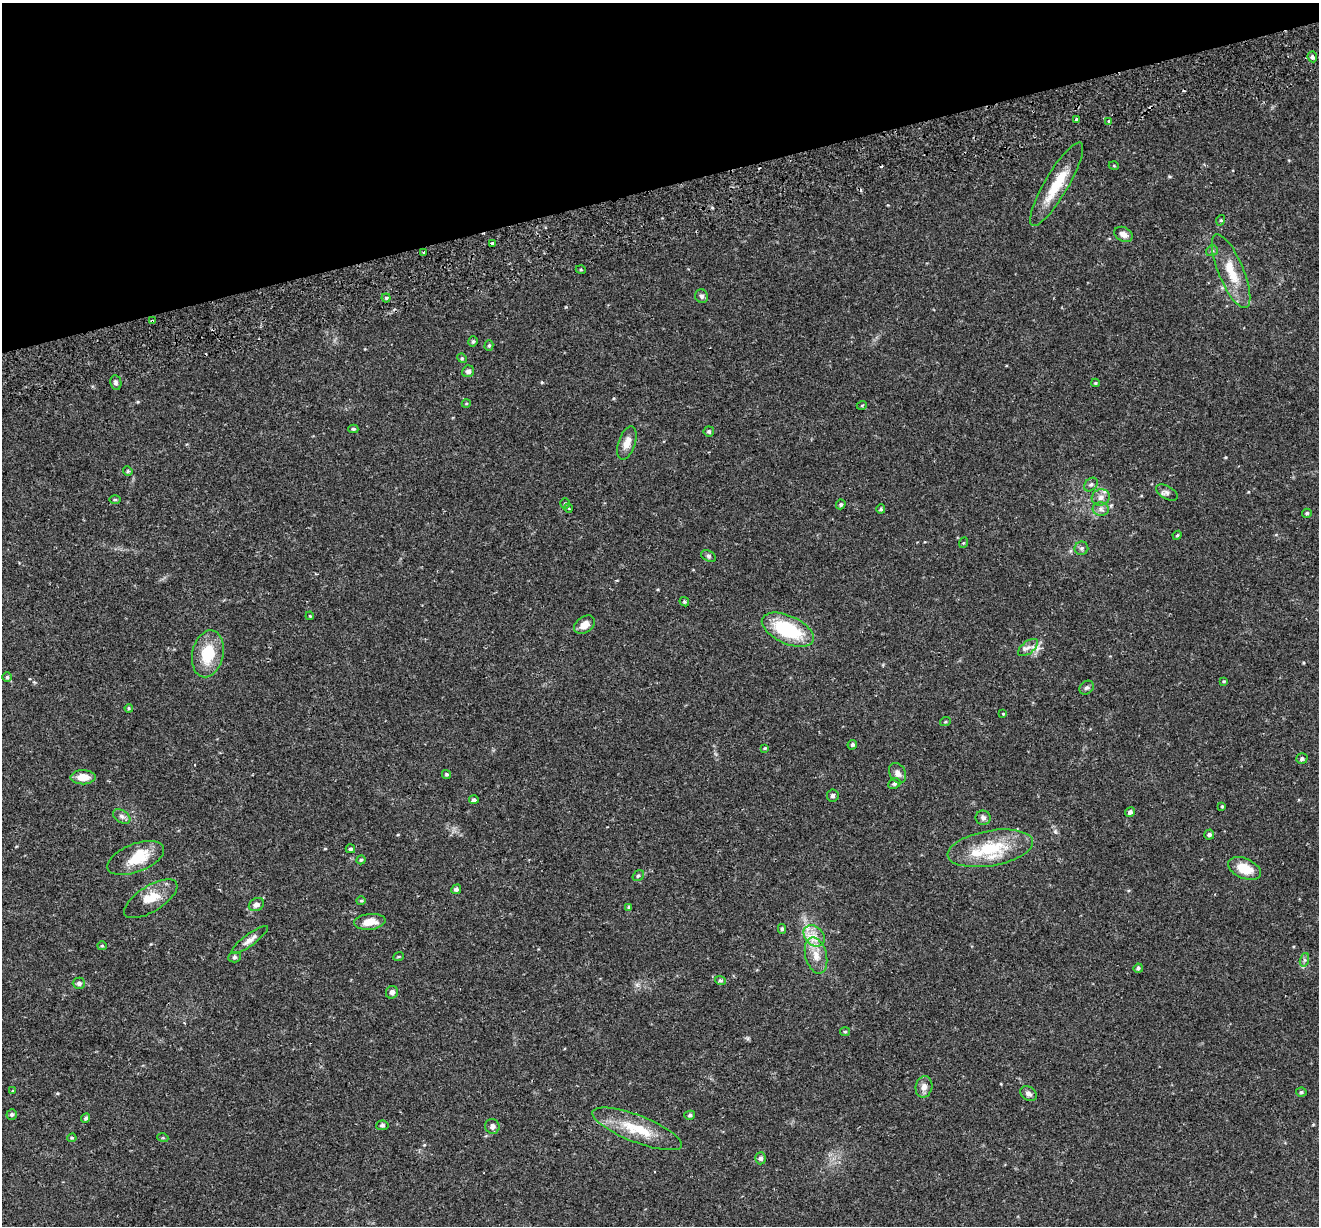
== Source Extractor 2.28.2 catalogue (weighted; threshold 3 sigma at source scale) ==
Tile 3 of 4 x 4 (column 3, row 1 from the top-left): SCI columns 2692-4008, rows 3857-5080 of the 5379 x 5211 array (HDU 1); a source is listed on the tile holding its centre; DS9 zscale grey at full resolution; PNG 1321 x 1228 px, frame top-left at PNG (2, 3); each listed source drawn as its Kron ellipse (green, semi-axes under 4 px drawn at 4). Shown black and unused: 15% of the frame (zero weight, under 2 of 3 exposures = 5% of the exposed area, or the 3 px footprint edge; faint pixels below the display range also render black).
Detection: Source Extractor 2.28.2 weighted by HDU 2 'WHT'; one run over the whole footprint, this tile lists its part. Background 0.0486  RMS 0.0036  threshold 0.0161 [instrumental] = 3 sigma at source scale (4.5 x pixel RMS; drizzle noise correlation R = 1.50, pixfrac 1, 0.0396/0.0396 arcsec/px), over >= 5 px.
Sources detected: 117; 6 cosmic-ray / hot-pixel residue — neither listed nor drawn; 6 inside a brighter listed object's ellipse — not listed separately; the other 105 listed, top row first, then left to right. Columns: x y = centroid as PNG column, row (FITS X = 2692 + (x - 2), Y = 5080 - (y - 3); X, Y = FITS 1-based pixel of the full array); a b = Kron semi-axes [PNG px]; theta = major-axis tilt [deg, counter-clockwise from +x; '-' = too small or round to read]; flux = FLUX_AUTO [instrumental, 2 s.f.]
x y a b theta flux
1312 57 5 4 - 0.84
1077 119 3 3 - 0.95
1109 122 4 3 - 2.3
1114 166 5 3 - 0.35
1057 184 48 11 60 11
1221 220 5 3 - 0.42
1124 234 10 7 -28 1.9
492 243 4 3 - 2.6
1212 251 6 5 - 0.59
423 252 3 3 - 0.77
581 270 5 3 - 0.37
1231 271 39 12 -67 9.6
702 296 7 6 - 0.84
386 298 4 4 - 0.53
152 321 3 2 - 0.48
473 341 5 4 - 0.6
489 345 5 4 - 0.53
462 358 5 4 - 0.42
468 371 6 6 - 1.2
116 383 7 5 -80 0.81
1095 383 4 4 - 0.36
466 404 4 3 - 0.29
862 405 5 3 - 0.33
353 429 5 4 - 0.51
709 431 5 5 - 0.6
627 443 17 8 72 3.4
128 471 5 4 - 0.48
1091 485 8 5 47 0.82
1167 492 12 6 -30 1.2
1101 497 9 8 - 1.8
115 500 6 4 0 0.43
565 503 5 4 - 0.42
841 504 5 4 - 0.59
569 508 5 3 - 0.31
881 509 4 4 - 0.53
1101 509 8 6 -4 1.3
1307 513 5 4 - 0.54
1177 535 5 4 - 0.38
963 543 5 3 - 0.3
1081 548 7 6 - 0.85
708 556 8 5 -27 0.87
684 602 5 4 - 0.48
310 616 4 3 - 0.3
585 625 11 8 36 3.3
788 630 28 14 -24 23
1028 647 12 6 38 1.7
208 654 24 15 78 12
7 677 5 5 - 0.64
1224 681 4 3 - 0.34
1086 688 8 6 41 0.89
129 708 4 4 - 0.45
1003 713 3 3 - 1.3
945 722 5 3 - 0.37
852 745 5 4 - 0.63
765 748 4 4 - 0.34
1302 759 6 5 - 0.76
898 773 11 8 -60 1.8
446 774 5 4 - 0.55
83 777 12 7 1 4.7
894 784 6 5 - 0.78
833 796 6 6 - 0.79
474 800 5 4 - 0.86
1222 806 3 3 - 1.2
1130 812 5 4 - 1
122 816 9 6 -33 1.2
983 818 7 7 - 1
1209 834 5 5 - 0.79
990 848 43 17 10 18
350 849 5 4 - 0.65
136 858 30 14 21 10
361 860 4 4 - 0.46
1244 868 17 10 -23 7
638 876 6 5 - 0.63
456 889 5 4 - 0.82
151 899 30 13 32 6.2
361 901 4 4 - 0.41
256 905 8 6 29 1.4
629 907 3 3 - 1.2
370 922 16 8 6 4.4
782 929 5 4 - 0.59
814 936 12 9 -46 3.5
250 940 22 6 36 2.1
102 946 5 4 - 0.38
816 955 18 10 -76 4.9
399 956 5 3 - 0.32
234 957 6 5 - 0.69
1304 960 7 4 72 0.8
1138 968 4 4 - 0.65
720 980 5 4 - 0.55
79 983 6 5 - 1.1
392 992 6 6 - 1.3
845 1032 5 4 - 0.45
924 1087 11 8 79 2.1
13 1091 3 2 - 0.38
1301 1092 5 4 - 0.55
1029 1094 9 6 -39 1.4
12 1114 5 5 - 0.65
690 1115 5 4 - 0.58
86 1118 5 4 - 0.66
382 1125 6 5 - 0.71
492 1126 7 7 - 1.4
637 1129 48 13 -21 13
72 1138 5 3 - 0.45
163 1138 5 3 - 0.35
760 1158 6 5 - 1
Overlapping masked pixels (flux is a lower limit): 1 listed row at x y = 152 321